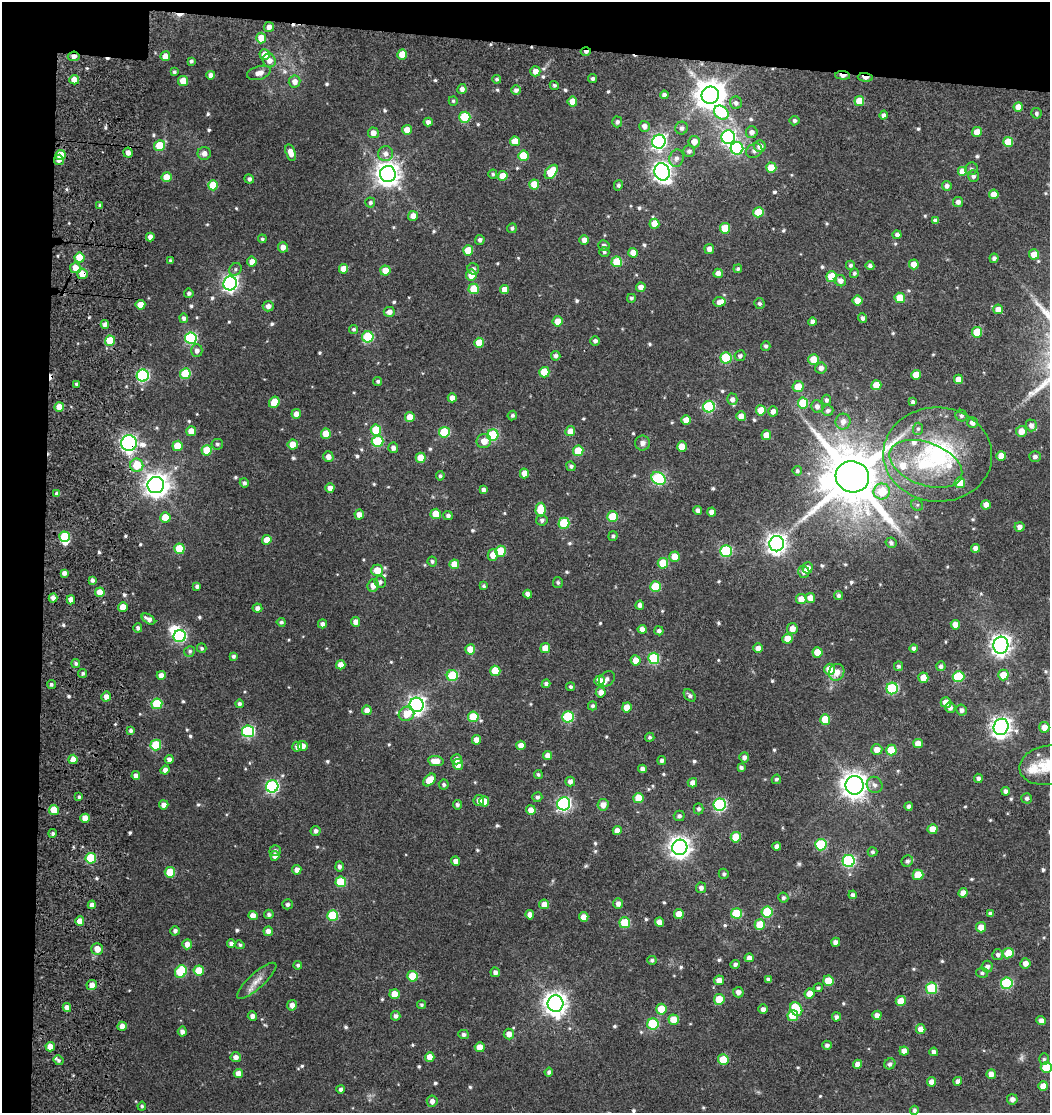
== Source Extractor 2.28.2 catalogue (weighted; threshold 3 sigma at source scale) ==
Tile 1 of 2 x 2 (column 1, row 1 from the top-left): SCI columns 202-1249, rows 1173-2283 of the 2539 x 2444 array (HDU 1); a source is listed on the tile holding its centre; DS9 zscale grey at full resolution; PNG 1052 x 1115 px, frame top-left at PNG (2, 2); each listed source drawn as its Kron ellipse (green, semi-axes under 4 px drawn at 4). Shown black and unused: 8% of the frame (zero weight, under 3 of 5 exposures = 15% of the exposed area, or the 3 px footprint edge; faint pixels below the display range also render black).
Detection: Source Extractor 2.28.2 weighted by HDU 2 'WHT'; one run over the whole footprint, this tile lists its part. Background 0.0445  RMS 0.008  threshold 0.036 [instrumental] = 3 sigma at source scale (4.5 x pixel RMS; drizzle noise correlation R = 1.50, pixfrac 1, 0.0396/0.0396 arcsec/px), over >= 5 px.
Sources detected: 649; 3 too faint to see at this stretch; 2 inside a brighter object's white glare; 5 cosmic-ray / hot-pixel residue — neither listed nor drawn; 9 inside a brighter listed object's ellipse — not listed separately; of the other 630, all 500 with FLUX_AUTO >= 1.44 (the completeness limit of this list) listed and drawn (130 fainter detections not listed), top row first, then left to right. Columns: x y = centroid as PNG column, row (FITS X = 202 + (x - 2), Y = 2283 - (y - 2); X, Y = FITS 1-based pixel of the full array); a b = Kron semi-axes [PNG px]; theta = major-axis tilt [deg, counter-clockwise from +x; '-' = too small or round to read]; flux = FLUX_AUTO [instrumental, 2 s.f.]
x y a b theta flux
269 27 5 5 - 4.4
261 38 5 5 - 13
586 52 5 3 - 3.1
402 54 5 5 - 12
265 55 5 5 - 9
74 56 6 5 - 3.7
165 56 5 5 - 7.2
269 60 7 6 - 6.1
191 61 4 3 - 1.4
535 71 5 5 - 6.1
174 72 4 4 - 1.6
259 73 12 6 16 5.4
211 75 4 4 - 4.2
843 75 7 3 -4 6.8
865 77 7 3 -4 7.7
497 79 4 4 - 1.6
592 79 4 4 - 2
74 80 5 4 - 7.1
183 81 5 5 - 14
295 82 6 6 - 5.3
554 85 5 4 - 1.5
462 89 5 4 - 3.5
516 90 4 4 - 2.8
664 95 4 4 - 2.7
710 95 9 8 - 1200
453 101 5 4 - 1.4
859 101 5 4 - 14
572 102 5 4 - 10
736 103 6 6 - 3.1
1018 107 4 4 - 7.8
721 113 8 6 -40 42
1036 113 5 5 - 2
884 115 4 4 - 2.6
465 117 5 5 - 39
794 121 5 4 - 2.2
428 122 4 4 - 3.5
617 122 5 5 - 2.2
644 126 5 5 - 4.1
682 128 6 6 - 2.8
407 130 5 5 - 8.2
752 132 6 5 - 3.9
977 132 5 4 - 10
373 133 5 5 - 5.3
728 137 7 6 - 160
515 141 5 5 - 12
659 142 7 6 - 200
694 142 6 5 - 7.5
1008 142 5 5 - 19
160 145 5 5 - 24
760 146 6 6 - 5.7
737 148 6 6 - 100
689 151 6 6 - 2.6
754 151 8 6 32 3.2
128 153 5 5 - 4.8
204 153 6 6 - 4.1
290 153 8 5 -72 6.8
385 154 7 7 - 4.3
60 155 5 5 - 15
523 156 5 5 - 20
676 158 9 7 74 3.6
59 160 5 5 - 3.6
771 168 5 5 - 15
971 169 6 6 - 1.8
551 172 8 5 51 25
662 172 8 7 - 390
963 172 5 5 - 13
388 174 8 8 - 690
493 174 4 4 - 1.6
503 176 5 5 - 12
973 176 6 5 - 2.6
166 177 5 5 - 11
249 179 5 4 - 2.5
534 184 5 5 - 13
213 185 5 5 - 21
618 185 5 4 - 1.9
947 186 5 4 - 2.9
994 194 5 5 - 8.1
958 202 5 5 - 3.6
370 203 5 5 - 1.9
100 205 4 3 - 1.8
758 212 5 5 - 20
413 216 5 5 - 5.6
935 220 4 4 - 3.3
654 224 5 5 - 12
512 228 5 4 - 1.8
725 228 5 5 - 24
897 235 4 4 - 3.1
150 237 4 4 - 4.4
262 239 4 4 - 1.5
480 240 5 5 - 2.5
584 240 5 4 - 4.8
604 245 6 5 - 2.3
283 247 5 5 - 4.9
709 249 5 5 - 4.6
468 250 5 5 - 19
604 252 5 5 - 1.6
633 253 5 5 - 6.6
1034 254 5 5 - 11
79 258 5 5 - 21
994 258 4 4 - 2.7
170 261 4 3 - 1.5
252 261 5 5 - 6.3
617 262 5 5 - 30
914 264 5 5 - 9.6
850 265 4 4 - 1.7
870 266 4 4 - 2.5
75 268 5 5 - 8.3
235 269 7 5 48 1.9
344 269 5 4 - 9.2
473 269 6 5 - 2.5
738 269 4 4 - 1.6
385 270 5 5 - 10
718 273 5 4 - 4.7
854 273 5 4 - 1.9
82 274 5 5 - 9.5
471 275 5 5 - 9.3
832 277 5 5 - 33
840 281 6 5 - 4.7
230 283 7 6 - 240
641 287 5 4 - 5.8
474 289 5 5 - 24
505 290 4 4 - 7.3
189 293 5 4 - 2.1
631 298 4 4 - 1.6
900 298 5 5 - 15
857 300 5 5 - 10
719 302 6 5 - 4.5
759 303 5 5 - 2.1
140 305 5 5 - 11
268 306 5 5 - 3.8
998 309 5 5 - 7.6
389 312 5 5 - 4.1
184 318 4 4 - 2.8
862 318 5 4 - 2.3
558 321 5 5 - 9.1
812 322 4 4 - 3.3
105 324 4 4 - 3.5
354 329 4 4 - 1.6
977 332 5 5 - 20
368 337 5 5 - 47
191 338 6 6 - 82
110 341 5 5 - 23
595 341 5 4 - 2.8
479 343 5 5 - 13
766 346 4 4 - 1.9
197 351 6 6 - 3.3
556 356 5 4 - 2.4
740 356 5 5 - 2.3
726 358 5 5 - 50
814 360 5 5 - 21
821 368 6 5 - 4
544 372 5 5 - 19
185 374 5 5 - 34
916 375 5 4 - 11
143 376 6 6 - 100
958 379 5 4 - 6.7
378 381 4 4 - 1.8
76 384 3 3 - 1.7
876 385 5 5 - 13
798 387 5 5 - 13
452 398 4 4 - 5.4
732 399 5 5 - 3.1
826 400 5 4 - 2.2
274 402 6 5 - 13
913 402 4 4 - 2.1
803 403 5 5 - 28
817 406 6 5 - 3.8
59 407 5 5 - 8.9
709 407 6 6 - 73
761 410 5 5 - 13
773 411 5 4 - 4.6
828 411 6 5 - 2.5
296 414 5 4 - 4.9
512 416 5 4 - 1.5
741 416 5 5 - 7
961 416 6 5 - 1.9
410 417 5 5 - 8.9
686 420 5 5 - 8.3
843 422 8 7 - 5.3
972 422 5 5 - 4.7
1031 425 6 5 - 3.5
918 429 6 5 - 1.7
376 430 5 5 - 25
191 431 5 5 - 8.5
570 431 5 5 - 7.3
1021 431 5 5 - 9.2
444 432 5 5 - 35
326 434 5 5 - 12
493 435 6 5 - 47
766 435 5 5 - 9.6
377 441 6 5 - 47
484 441 7 7 - 7.3
129 443 8 8 - 260
642 443 7 7 - 3.5
217 444 6 5 - 1.7
293 444 5 5 - 9.8
177 446 5 5 - 17
682 446 5 5 - 11
393 448 5 5 - 3.2
207 450 5 5 - 21
578 451 5 5 - 25
938 455 54 47 -5 120
1001 456 5 5 - 14
328 457 5 5 - 4.8
1035 457 6 5 - 2.8
421 458 5 5 - 15
926 464 38 21 -20 47
137 465 6 6 - 20
571 466 5 4 - 2
797 471 5 4 - 1.5
524 473 5 4 - 7.1
440 476 4 4 - 1.5
852 477 17 15 -16 6400
658 479 7 6 - 85
244 483 5 4 - 2
960 483 5 5 - 22
156 485 8 8 - 710
330 488 4 4 - 5.5
483 490 4 4 - 2.9
882 491 8 8 - 20
57 494 4 4 - 3.1
917 505 6 5 - 1.6
986 505 5 4 - 5.5
540 510 7 5 85 20
698 510 4 4 - 2.8
712 512 4 4 - 4.7
359 514 5 4 - 5.7
436 514 5 5 - 14
448 515 5 4 - 2.2
165 517 5 5 - 13
613 517 5 5 - 28
542 520 6 5 - 2.1
564 523 5 5 - 39
1019 527 5 4 - 3.7
613 536 5 4 - 1.7
65 537 5 5 - 28
267 540 5 4 - 11
891 543 5 5 - 2.2
777 544 8 7 - 430
975 548 4 4 - 4.5
179 549 5 5 - 27
500 551 5 5 - 21
726 551 6 5 - 67
493 555 5 5 - 8
674 557 5 5 - 10
432 561 5 4 - 1.6
663 563 5 5 - 22
454 564 5 5 - 10
807 568 5 5 - 5.6
377 570 6 6 - 14
804 572 6 5 - 4.1
64 573 4 4 - 3.1
92 580 4 4 - 2.2
380 582 6 5 - 2.4
558 582 5 5 - 1.5
373 585 6 5 - 7.1
197 586 4 4 - 2
484 586 4 4 - 1.5
655 587 5 5 - 29
100 592 5 4 - 11
528 594 4 4 - 4.1
839 595 4 4 - 2
53 598 4 4 - 3.5
810 598 5 5 - 8.8
801 599 5 5 - 8
71 600 4 4 - 6.7
640 605 4 4 - 4.1
123 607 5 4 - 11
257 608 5 4 - 3
148 619 7 4 -33 4.1
281 622 4 4 - 1.5
356 622 5 4 - 5.6
322 624 4 4 - 3.1
955 625 5 4 - 7.2
138 628 4 4 - 2
642 629 4 4 - 4.3
792 629 5 5 - 7.2
659 631 5 4 - 2.2
180 636 6 6 - 98
787 639 5 5 - 12
1001 645 8 7 - 430
202 648 5 4 - 1.5
545 648 5 5 - 11
758 648 5 4 - 4.5
914 648 4 4 - 2
470 649 5 5 - 11
190 651 6 5 - 1.7
817 652 5 5 - 15
233 656 4 4 - 1.7
654 658 5 5 - 55
636 660 5 5 - 9
76 663 4 4 - 1.8
341 665 4 4 - 6.5
898 666 5 4 - 1.9
941 666 5 5 - 2.7
830 669 5 5 - 13
495 671 5 5 - 20
837 672 8 7 - 7.8
83 673 5 4 - 1.5
161 675 4 4 - 6
1003 675 5 5 - 13
452 676 5 5 - 41
958 676 6 5 - 33
923 678 5 5 - 12
607 679 9 6 43 2.8
599 681 5 5 - 7.7
51 684 5 4 - 1.5
546 684 4 4 - 2.3
570 687 4 4 - 1.5
892 688 6 5 - 63
601 692 5 5 - 4.7
690 695 7 5 -49 2.3
106 697 5 5 - 5.6
946 702 5 5 - 8.3
157 704 5 5 - 34
239 704 4 4 - 1.9
417 705 7 7 - 340
593 706 4 4 - 1.9
627 707 5 5 - 12
950 708 5 5 - 2.9
367 710 5 5 - 4.7
961 710 5 5 - 2.9
406 714 8 7 - 10
473 717 5 5 - 25
568 717 5 5 - 55
825 719 5 5 - 22
1001 727 8 7 - 420
1044 727 5 5 - 6.3
131 730 4 4 - 2.2
248 731 6 6 - 89
650 737 5 4 - 1.5
476 740 5 4 - 6.4
918 743 5 4 - 8.7
156 745 5 5 - 38
521 745 4 4 - 5.4
303 746 5 5 - 4.8
297 747 5 5 - 3.6
877 749 5 5 - 6.8
891 750 5 5 - 24
547 755 4 4 - 5.5
744 757 5 5 - 2.9
73 759 4 4 - 7.4
169 759 4 4 - 3.9
456 759 5 5 - 4.2
662 760 4 4 - 2.6
436 761 8 5 -9 9.5
458 764 5 5 - 7.7
1048 765 29 19 8 25
741 768 4 4 - 2
642 769 4 4 - 3.9
165 770 4 4 - 3.6
538 774 4 4 - 1.5
136 776 4 4 - 4.5
978 778 5 4 - 2.8
776 779 5 4 - 1.7
430 780 7 5 43 13
570 781 5 5 - 3.7
692 783 5 4 - 4.9
444 785 5 5 - 1.9
855 785 9 9 - 650
875 785 8 7 - 3.9
272 786 6 6 - 120
1006 791 4 4 - 2.9
79 797 4 4 - 1.4
537 797 5 5 - 2.1
638 798 5 5 - 14
1027 798 5 5 - 2.4
479 800 6 5 - 3.3
484 801 5 5 - 12
564 804 6 6 - 160
164 805 5 4 - 4.9
457 805 5 4 - 2
603 805 6 5 - 5.8
720 805 6 6 - 100
909 806 4 4 - 2.4
699 809 5 5 - 1.8
54 810 5 5 - 17
531 810 5 4 - 6.7
679 816 5 5 - 2.4
85 818 5 4 - 9.1
933 829 5 5 - 10
315 831 5 5 - 2.5
617 831 4 4 - 5.6
53 833 4 4 - 2
736 837 5 5 - 20
821 845 5 5 - 59
777 846 4 4 - 4.3
680 847 7 7 - 530
275 850 5 5 - 1.8
872 852 5 4 - 1.8
275 856 5 4 - 4.6
91 858 5 5 - 39
455 861 4 4 - 4.6
849 861 6 6 - 100
907 861 6 5 - 2.4
340 866 5 4 - 2.3
297 870 5 4 - 5
170 872 5 5 - 25
724 874 5 5 - 1.8
918 875 5 5 - 19
341 882 5 5 - 27
701 888 5 5 - 2.9
963 893 5 4 - 5.4
853 895 4 4 - 3
783 898 5 5 - 1.9
288 904 5 5 - 2.2
544 904 5 5 - 8
618 904 5 5 - 3.8
92 905 4 4 - 4.2
767 912 5 5 - 39
736 913 5 5 - 34
990 913 4 4 - 2
269 914 5 4 - 2.1
679 914 5 5 - 11
333 915 5 5 - 41
530 915 5 4 - 5.7
253 916 5 4 - 6
584 917 5 4 - 7.6
80 921 5 4 - 8.7
659 922 4 4 - 5.6
625 923 5 5 - 32
760 925 5 5 - 24
981 927 5 5 - 8.4
175 931 4 4 - 2.6
268 931 5 5 - 4.4
836 942 4 4 - 3.8
231 943 4 4 - 2.4
187 944 5 5 - 5.5
240 945 5 4 - 1.4
97 949 6 5 - 8
1008 953 5 5 - 19
998 955 5 5 - 2.6
749 958 4 4 - 4.4
652 960 4 4 - 1.7
1025 963 5 5 - 5.4
735 964 4 4 - 2.2
298 965 4 4 - 1.6
987 966 6 5 - 3
199 971 5 5 - 18
181 972 6 5 - 44
495 972 5 4 - 3.1
982 973 6 5 - 1.7
412 976 5 5 - 23
768 979 4 4 - 2.4
719 980 5 5 - 6.9
257 981 25 7 42 8
828 981 5 5 - 17
1007 983 6 5 - 68
92 985 5 5 - 6
818 988 5 4 - 1.5
932 988 5 5 - 54
738 992 5 5 - 4.2
394 994 5 5 - 13
810 994 5 5 - 9.7
719 999 5 5 - 18
901 1001 5 5 - 14
555 1004 8 8 - 630
292 1005 5 5 - 4.6
422 1005 4 4 - 1.5
67 1008 4 4 - 5.3
661 1009 5 5 - 18
763 1009 5 4 - 3.3
796 1009 7 5 -60 32
877 1015 4 4 - 4.7
252 1016 4 4 - 4.1
396 1016 5 4 - 2.7
793 1016 5 5 - 21
836 1017 4 4 - 2.6
674 1020 5 5 - 15
1041 1021 4 4 - 4.5
653 1024 6 5 - 51
122 1026 4 4 - 5.3
921 1029 5 4 - 6.8
182 1032 5 4 - 3.3
464 1034 5 4 - 2.5
509 1034 5 5 - 6.3
827 1045 5 4 - 2.4
50 1047 4 4 - 7.8
480 1047 5 5 - 9.3
904 1051 4 4 - 5.6
934 1052 4 4 - 3.1
236 1057 5 5 - 4.3
430 1057 5 5 - 9.7
1044 1059 6 5 - 1.6
58 1060 5 4 - 1.7
723 1060 5 5 - 24
857 1064 4 4 - 5.4
890 1064 6 5 - 2.5
1046 1068 5 5 - 26
549 1072 4 4 - 2.1
238 1074 4 4 - 6.4
991 1074 5 4 - 7
958 1081 4 4 - 3.7
932 1082 5 4 - 4.9
1043 1086 5 5 - 10
341 1089 4 4 - 2.3
1012 1099 5 5 - 3.8
432 1101 6 5 - 3.6
142 1106 4 4 - 1.6
914 1110 4 4 - 1.8
Overlapping masked pixels (flux is a lower limit): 7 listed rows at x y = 586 52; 74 56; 843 75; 865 77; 60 155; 82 274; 129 443
Isophote crosses this tile's border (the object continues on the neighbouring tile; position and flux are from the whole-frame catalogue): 2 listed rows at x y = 1048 765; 1046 1068